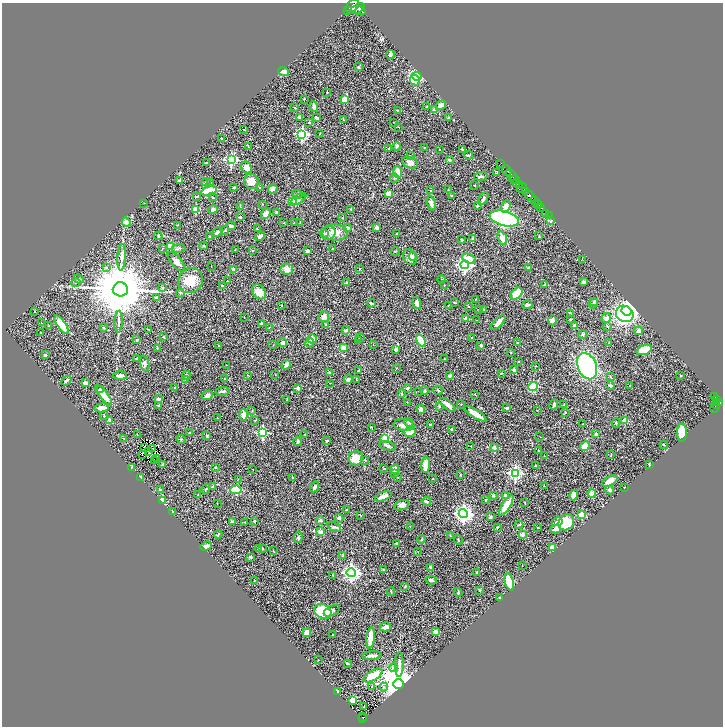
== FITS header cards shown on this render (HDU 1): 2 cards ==
NAXIS1  =                 1441
NAXIS2  =                 1448

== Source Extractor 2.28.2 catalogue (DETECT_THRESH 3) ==
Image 1441 x 1448 px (HDU 1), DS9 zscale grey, zoomed out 1/2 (1 PNG px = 2 x 2 image px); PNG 725 x 728 px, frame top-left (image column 1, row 1447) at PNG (2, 3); each listed source drawn as its Kron ellipse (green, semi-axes under 4 px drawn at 4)
Background 0.594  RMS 0.022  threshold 0.0668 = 3 sigma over >= 5 px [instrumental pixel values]
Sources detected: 477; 46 cannot appear on this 1/2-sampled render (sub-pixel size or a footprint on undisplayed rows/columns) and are neither listed nor drawn; the other 431 listed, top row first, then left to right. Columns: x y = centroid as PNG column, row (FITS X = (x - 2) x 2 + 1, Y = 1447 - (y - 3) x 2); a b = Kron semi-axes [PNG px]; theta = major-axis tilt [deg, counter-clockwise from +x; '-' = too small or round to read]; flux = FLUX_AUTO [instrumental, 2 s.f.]
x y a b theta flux
352 6 8 5 52 1500
357 9 8 3 28 1100
347 10 4 3 - 310
360 11 5 3 - 1500
390 54 4 2 - 14
358 67 2 2 - 6.8
283 71 5 4 - 23
417 76 5 4 - 500
415 80 5 4 - 110
327 92 2 2 - 2.9
304 99 3 2 - 1.6
344 99 2 2 - 93
441 105 5 3 - 37
314 107 5 3 - 21
426 107 3 2 - 2.4
295 108 4 2 - 4
397 110 3 2 - 2.9
434 110 4 4 - 14
299 118 3 2 - 9.4
316 118 3 2 - 10
449 118 4 3 - 8
343 119 3 2 - 2.6
309 122 3 3 - 3.1
393 122 2 1 - 1.1
398 127 2 2 - 2
244 129 2 2 - 1.3
320 133 2 2 - 1.4
302 134 4 4 - 620
221 138 2 2 - 2.7
248 146 4 2 - 2.5
397 146 4 3 - 9.2
424 147 3 2 - 2
389 148 2 2 - 6.7
462 149 3 2 - 5.4
440 150 2 2 - 2.1
469 155 4 2 - 4.9
410 156 3 3 - 3.2
231 160 4 4 - 590
449 160 3 2 - 9.2
206 163 4 2 - 4.1
410 163 8 5 -22 25
501 163 2 1 - 13
246 168 6 5 - 32
507 170 5 2 - 530
398 172 6 4 -86 54
497 172 3 2 - 2.9
511 175 6 2 -47 560
481 176 6 2 4 5.6
394 178 4 3 - 5.3
179 180 3 3 - 4.8
515 180 5 2 - 150
206 182 4 3 - 3.5
210 182 4 3 - 4
251 182 8 7 - 41
516 182 3 2 - 130
519 184 2 2 - 170
474 185 2 2 - 1.7
234 187 2 2 - 3.2
260 187 4 2 - 4
522 188 5 4 - 210
273 189 5 4 - 15
448 190 2 1 - 1.4
209 191 8 3 13 140
431 191 3 3 - 4.4
525 191 4 3 - 420
297 194 5 3 - 3.8
388 194 4 3 - 46
452 195 4 2 - 3.4
197 196 3 3 - 3.4
530 196 6 3 -42 770
212 197 4 2 - 3.5
299 199 8 3 33 13
483 199 7 3 56 10
535 200 2 1 - 130
292 202 4 3 - 110
144 203 2 2 - 1.3
431 203 7 3 -80 21
537 203 4 2 - 380
262 204 3 2 - 1.6
478 205 4 3 - 5.1
539 205 2 1 - 140
506 206 7 4 69 37
240 207 4 2 - 2.8
541 208 3 2 - 79
195 209 3 3 - 150
213 209 4 3 - 15
351 209 4 2 - 4.1
276 212 3 2 - 5.8
545 213 2 1 - 9.5
266 214 6 4 51 24
549 216 2 1 - 17
240 217 2 2 - 14
342 217 3 2 - 1.9
504 219 15 7 -14 900
550 221 3 2 - 3.2
126 222 5 3 - 33
284 223 2 1 - 1.8
294 223 3 2 - 1.9
300 223 3 1 - 1.9
178 225 2 2 - 1.8
231 226 5 3 - 8.9
376 227 4 3 - 18
348 228 3 2 - 9.2
257 229 3 2 - 2.9
225 230 4 2 - 4.6
217 232 5 3 - 9.9
335 232 13 8 -3 44
324 233 4 3 - 5.1
328 233 7 6 - 18
396 234 2 1 - 2.7
158 236 4 2 - 6.1
260 236 5 3 - 21
539 236 4 2 - 3.1
210 237 3 2 - 4.5
472 238 3 2 - 2.2
502 238 7 4 -68 30
462 240 3 3 - 4.2
170 246 4 4 - 56
203 246 4 3 - 3.8
162 248 3 2 - 2.2
179 248 7 3 6 8.4
332 249 2 2 - 2.1
235 250 2 1 - 1.1
253 250 2 2 - 1.8
308 251 3 2 - 17
395 251 4 2 - 3.1
413 256 4 3 - 6
122 257 13 4 87 19
410 257 8 6 -61 30
469 259 7 4 -25 31
582 259 2 1 - 1.3
176 262 12 5 -50 21
465 265 4 4 - 1100
211 266 2 1 - 1.1
106 267 3 2 - 2.1
360 268 3 2 - 2.3
528 268 2 2 - 2.4
287 269 6 5 - 32
233 270 4 3 - 14
79 279 5 3 - 6.7
441 279 4 2 - 2.2
190 280 13 12 - 85
228 281 2 2 - 2.6
347 282 2 2 - 7.1
583 282 4 3 - 11
76 283 5 3 - 5.1
222 285 2 2 - 3.4
444 285 2 1 - 1.4
544 285 4 3 - 5.1
162 288 3 3 - 5.3
120 289 7 7 - 40000
259 292 8 6 -50 44
180 293 4 3 - 5.1
517 294 7 4 44 79
156 298 3 3 - 25
475 299 2 1 - 1.5
594 301 4 3 - 4.9
454 302 3 2 - 2.7
371 303 4 2 - 7.8
417 303 6 3 -71 24
593 303 5 4 - 8.5
282 305 3 2 - 1.6
527 305 5 2 - 6.8
448 306 3 2 - 2.3
468 306 3 2 - 2.8
479 309 2 2 - 1.6
483 310 3 2 - 1.8
35 311 2 1 - 1.2
626 311 5 4 - 2400
571 313 3 2 - 5.3
625 314 9 7 -32 790
244 317 2 1 - 1.4
324 317 5 5 - 24
606 318 5 4 - 16
466 319 2 2 - 58
570 319 3 2 - 1.6
477 320 2 2 - 1.7
552 320 5 4 - 17
118 322 11 3 87 13
41 323 2 1 - 24
262 323 3 2 - 10
498 323 9 3 45 29
62 325 11 4 -56 99
326 325 3 2 - 8
49 326 3 3 - 2.7
574 326 4 4 - 8.6
103 327 3 3 - 2.8
607 327 4 3 - 4.7
269 328 2 2 - 1.3
149 329 3 2 - 2.1
346 330 4 3 - 8.3
638 331 4 3 - 16
41 333 2 2 - 1.9
583 334 4 3 - 5.3
163 337 3 2 - 2.9
360 338 4 2 - 2.7
472 338 3 2 - 5.2
312 339 5 4 - 33
137 340 3 2 - 3.6
358 341 4 2 - 2.3
421 341 6 3 -59 100
282 343 4 3 - 12
310 343 5 3 - 5.4
517 343 3 2 - 2.1
609 343 2 2 - 2.7
373 344 2 2 - 1.3
273 345 2 1 - 1.2
481 345 2 2 - 6.9
219 346 2 2 - 5.3
157 348 3 3 - 3.3
343 348 4 4 - 33
396 349 3 2 - 15
644 350 8 5 18 86
511 352 2 2 - 1.3
45 355 3 2 - 5
444 358 2 2 - 1.6
136 359 3 2 - 2.1
518 361 3 2 - 1.8
145 363 8 4 -72 11
226 365 2 1 - 1.3
286 365 5 3 - 16
535 366 2 1 - 2.4
587 366 13 9 -67 570
396 368 3 2 - 2.3
514 369 3 3 - 14
358 371 3 2 - 4.7
330 373 2 2 - 19
501 373 3 2 - 1.9
275 374 3 2 - 1.4
187 375 4 3 - 7.8
248 375 3 2 - 1.6
681 375 3 2 - 2.4
120 376 7 3 -1 20
449 376 3 2 - 10
611 377 3 2 - 3.3
224 379 2 2 - 1.6
348 379 4 4 - 11
185 380 3 2 - 2.7
356 380 2 2 - 2
66 381 5 3 - 14
85 383 4 3 - 22
330 383 2 1 - 1.3
630 385 2 2 - 1.6
533 386 5 4 - 140
610 386 4 3 - 16
175 388 2 2 - 1.7
298 388 3 2 - 19
407 388 3 2 - 6
100 390 3 2 - 9.6
438 390 4 2 - 3.9
223 391 7 3 8 10
419 391 3 2 - 1.3
425 391 4 3 - 5.2
402 394 4 2 - 3.7
475 394 3 2 - 2.2
103 395 13 4 -52 43
207 396 6 4 27 17
715 396 4 2 - 120
159 399 4 3 - 9.8
287 399 3 2 - 1.6
717 399 4 2 - 130
407 402 2 2 - 1.4
720 402 3 2 - 190
717 403 4 2 - 190
461 404 2 2 - 2.1
158 405 3 3 - 4.4
447 405 9 3 -37 29
554 405 5 3 - 9.4
564 405 3 2 - 2.8
716 405 4 2 - 200
439 406 4 2 - 3
102 408 7 3 11 34
507 408 3 2 - 11
714 408 2 1 - 14
421 409 4 3 - 18
537 410 3 2 - 1.2
252 411 3 2 - 2.1
565 412 2 2 - 3.2
475 414 13 3 -32 47
243 415 5 4 - 34
104 416 4 3 - 4.1
217 418 2 1 - 1.2
110 420 3 2 - 26
255 420 3 2 - 2.3
625 421 3 2 - 110
409 423 4 3 - 4.6
616 423 4 2 - 4.2
583 424 2 2 - 1.4
404 425 10 6 -5 28
430 425 2 2 - 3.7
371 427 3 2 - 2.1
452 429 4 3 - 4.3
263 432 4 4 - 420
410 432 6 3 11 64
190 433 3 3 - 4.2
682 433 9 5 89 110
596 434 4 3 - 4.3
137 435 2 2 - 1.2
305 435 3 2 - 2.1
207 436 4 2 - 4.7
540 437 2 1 - 1.1
124 438 3 2 - 2
384 438 4 3 - 60
181 439 4 3 - 3.9
326 441 3 2 - 4.6
298 442 4 4 - 6.2
664 445 4 2 - 3.1
388 446 8 4 -19 11
471 446 2 1 - 1.3
585 446 5 4 - 51
144 448 3 1 - 2.5
494 448 2 2 - 43
153 449 2 1 - 1.3
539 450 2 2 - 3.6
148 451 2 1 - 0.89
142 454 2 1 - 0.34
544 455 2 1 - 1.5
611 455 3 2 - 2.5
156 458 2 1 - 1.9
356 458 7 7 - 55
154 460 2 1 - 2.6
365 460 3 2 - 2.5
649 464 2 2 - 2.8
163 465 4 2 - 7.7
426 465 8 3 87 47
535 465 3 2 - 2
131 467 3 2 - 2.5
216 467 2 2 - 4.3
253 469 2 1 - 1.1
384 469 4 2 - 2.7
395 469 5 4 - 27
394 473 3 3 - 4.6
515 473 4 4 - 870
461 475 2 2 - 2.9
141 477 3 2 - 6.7
293 477 3 2 - 1.3
397 477 2 2 - 1.7
238 479 2 2 - 1.6
433 479 2 1 - 2.1
610 481 8 4 27 51
544 486 2 1 - 1.1
212 487 3 2 - 3.8
314 487 6 3 64 11
624 487 2 1 - 1
160 489 3 2 - 2.5
206 489 5 3 - 4.2
236 490 5 4 - 210
610 490 4 4 - 12
592 493 4 4 - 23
198 494 2 2 - 1.7
506 495 4 3 - 11
574 495 5 4 - 21
383 496 9 3 22 24
493 496 4 3 - 7
485 500 2 2 - 2.5
162 501 3 3 - 51
426 501 5 3 - 8.6
525 502 2 2 - 2.3
217 503 2 2 - 2
402 505 8 5 20 19
506 505 12 4 59 49
346 510 2 2 - 3.3
172 512 3 2 - 3.1
463 514 4 4 - 1900
360 515 3 1 - 1.4
582 515 3 2 - 130
490 517 3 3 - 10
339 518 4 3 - 8
320 520 3 3 - 11
233 521 3 3 - 11
254 521 3 3 - 5.1
245 522 2 2 - 1.8
557 522 5 3 - 16
566 522 9 7 45 170
519 525 4 2 - 4.3
334 527 7 4 -22 8.2
410 527 3 2 - 1.4
497 527 3 2 - 3.7
538 527 3 2 - 1.9
556 529 5 3 - 26
321 532 2 2 - 77
218 534 4 2 - 2.7
522 535 2 2 - 49
450 536 3 2 - 2.7
298 537 5 3 - 8.7
422 539 4 3 - 4.3
458 540 5 2 - 3.5
396 543 4 3 - 5.2
206 546 6 2 21 33
553 547 3 2 - 110
258 548 4 3 - 5.3
263 549 3 2 - 3.3
273 551 3 2 - 1.4
418 552 2 1 - 1.2
343 555 3 2 - 4.9
250 557 4 3 - 6.9
522 566 2 1 - 1.1
431 567 3 3 - 15
383 569 3 3 - 2.6
477 572 3 2 - 4.8
351 573 4 4 - 1800
333 575 3 2 - 2.2
431 580 5 3 - 9.1
254 581 3 2 - 1.8
509 582 9 4 -76 180
405 587 3 2 - 2.6
480 590 3 2 - 3.9
391 591 4 2 - 2.4
458 592 4 2 - 5.4
500 597 3 2 - 3.1
323 611 9 7 -29 150
332 611 9 4 26 13
385 627 5 3 - 49
436 632 3 3 - 25
307 633 4 4 - 43
333 635 2 2 - 1.9
371 638 10 3 84 69
372 656 10 2 5 22
318 660 2 2 - 1.3
347 663 4 2 - 5.3
399 665 12 3 89 16
393 668 4 3 - 5.2
373 675 10 4 32 150
399 684 5 4 - 12000
372 687 2 2 - 2
384 687 4 3 - 7.2
337 691 3 2 - 11
353 700 4 3 - 56
364 706 2 2 - 3
362 717 2 1 - 18
362 719 4 2 - 79
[46 sub-pixel or undisplayed-footprint detections neither listed nor drawn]